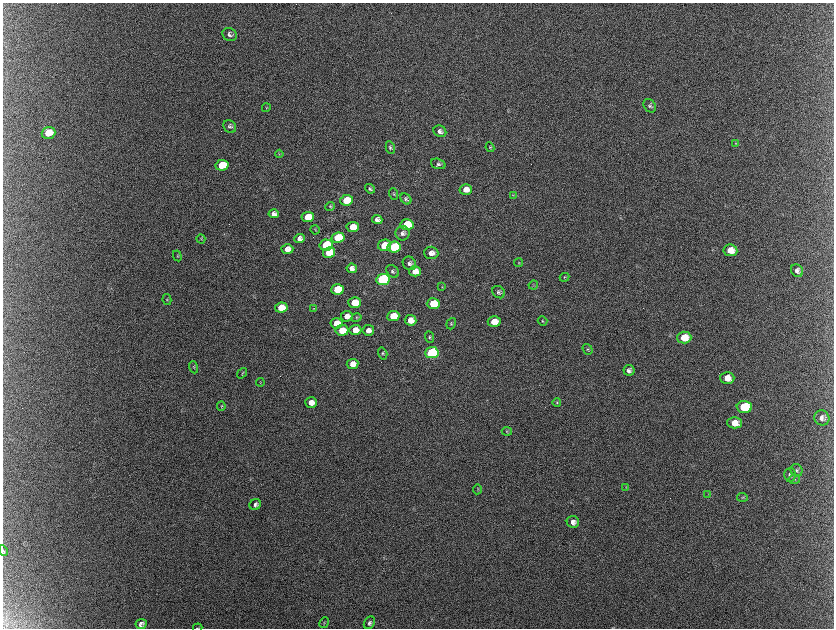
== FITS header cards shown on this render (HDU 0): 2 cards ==
NAXIS1  =                 1663 / length of data axis 1
NAXIS2  =                 1252 / length of data axis 2

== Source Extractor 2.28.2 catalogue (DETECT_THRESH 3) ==
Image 1663 x 1252 px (HDU 0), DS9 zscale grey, zoomed out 1/2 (1 PNG px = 2 x 2 image px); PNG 836 x 630 px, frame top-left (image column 1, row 1251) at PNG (3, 3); each listed source drawn as its Kron ellipse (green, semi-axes under 4 px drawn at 4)
Background 2130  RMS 31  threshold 93.8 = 3 sigma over >= 5 px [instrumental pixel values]
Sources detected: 108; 11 cannot appear on this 1/2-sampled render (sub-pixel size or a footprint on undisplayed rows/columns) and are neither listed nor drawn; the other 97 listed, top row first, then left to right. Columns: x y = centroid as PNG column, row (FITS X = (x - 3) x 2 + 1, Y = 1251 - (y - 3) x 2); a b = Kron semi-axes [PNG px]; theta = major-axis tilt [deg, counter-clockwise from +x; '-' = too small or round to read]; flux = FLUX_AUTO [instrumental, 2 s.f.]
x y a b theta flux
230 35 7 6 - 2.1e+04
650 106 7 5 -54 1.5e+04
267 108 4 3 - 5.9e+03
230 126 7 6 - 1.4e+04
440 131 7 5 -29 2.4e+04
49 133 7 6 - 1.9e+05
736 143 4 3 - 5.0e+03
490 147 5 4 - 8.0e+03
391 148 6 4 -80 1.2e+04
280 154 4 3 - 6.7e+03
439 164 7 5 -18 1.6e+04
222 165 6 5 - 2.7e+05
370 189 5 4 - 1.2e+04
466 189 6 5 - 5.9e+04
394 194 6 4 -71 7.8e+03
514 195 3 3 - 4.3e+03
406 199 6 4 -45 1.5e+04
347 200 6 5 - 2.2e+05
330 206 5 4 - 7.1e+03
274 214 5 4 - 2.5e+04
308 217 6 5 - 1.5e+05
378 219 5 4 - 2.7e+04
407 225 6 5 - 1.9e+05
353 227 6 5 - 1.2e+05
315 230 5 3 - 5.6e+03
403 233 7 7 - 2.3e+04
339 238 6 5 - 3.2e+05
201 239 5 3 - 5.3e+03
300 239 5 4 - 3.3e+04
327 245 6 5 - 2.9e+05
385 245 6 5 - 1.2e+05
395 247 6 5 - 5.0e+05
288 249 6 5 - 4.5e+04
731 250 7 6 - 8.0e+04
330 253 6 5 - 1.9e+05
432 253 7 6 - 4.8e+04
178 256 5 4 - 8.3e+03
410 263 7 6 - 2.1e+04
519 263 5 3 - 5.9e+03
352 268 5 4 - 3.0e+04
393 271 7 5 -47 1.5e+04
415 271 6 5 - 7.0e+04
797 271 6 5 - 2.5e+04
565 277 5 4 - 7.3e+03
383 279 7 5 8 1.5e+06
534 285 4 3 - 5.2e+03
442 287 3 3 - 4.3e+03
338 289 6 5 - 3.7e+05
499 292 7 5 -44 1.7e+04
167 299 5 4 - 8.4e+03
355 303 6 5 - 1.5e+05
434 304 6 5 - 2.0e+05
282 308 6 5 - 1.5e+05
314 308 3 3 - 3.8e+03
347 316 6 5 - 4.6e+04
394 316 6 5 - 1.3e+05
357 318 5 4 - 7.4e+03
411 320 6 5 - 5.8e+04
543 321 5 4 - 7.8e+03
495 322 6 5 - 9.3e+04
337 323 6 5 - 1.2e+05
452 324 6 4 69 1.0e+04
342 330 6 5 - 1.2e+05
356 330 6 5 - 6.2e+04
369 330 6 5 - 3.8e+04
430 337 6 4 -68 1.1e+04
685 338 7 6 - 1.2e+05
588 349 6 4 -53 9.3e+03
432 353 7 5 5 1.2e+06
383 354 6 4 -73 1.0e+04
353 364 6 5 - 5.2e+04
194 367 6 3 -68 6.0e+03
629 370 5 5 - 2.3e+04
243 373 6 2 51 5.9e+03
728 378 7 6 - 6.0e+04
261 382 4 2 - 3.5e+03
312 402 6 5 - 6.1e+04
557 402 4 4 - 7.6e+03
222 406 4 3 - 6.5e+03
745 407 7 6 - 3.4e+05
822 418 8 7 - 3.6e+04
735 423 7 5 -1 7.5e+04
507 431 5 4 - 8.3e+03
797 470 6 6 - 1.6e+04
790 475 7 6 - 1.8e+04
795 479 5 4 - 1.1e+04
626 487 4 2 - 4.2e+03
478 489 5 3 - 6.3e+03
708 494 3 3 - 4.6e+03
743 497 5 3 - 7.9e+03
256 504 6 5 - 2.1e+04
573 522 6 6 - 3.3e+04
4 551 5 3 - 9.0e+03
324 623 5 2 - 4.4e+03
370 623 7 5 57 1.6e+04
142 624 5 5 - 2.4e+04
198 628 4 1 - 3.3e+03
At the frame edge (FLAGS 8, measured only in part): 1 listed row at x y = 198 628
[11 sub-pixel or undisplayed-footprint detections neither listed nor drawn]